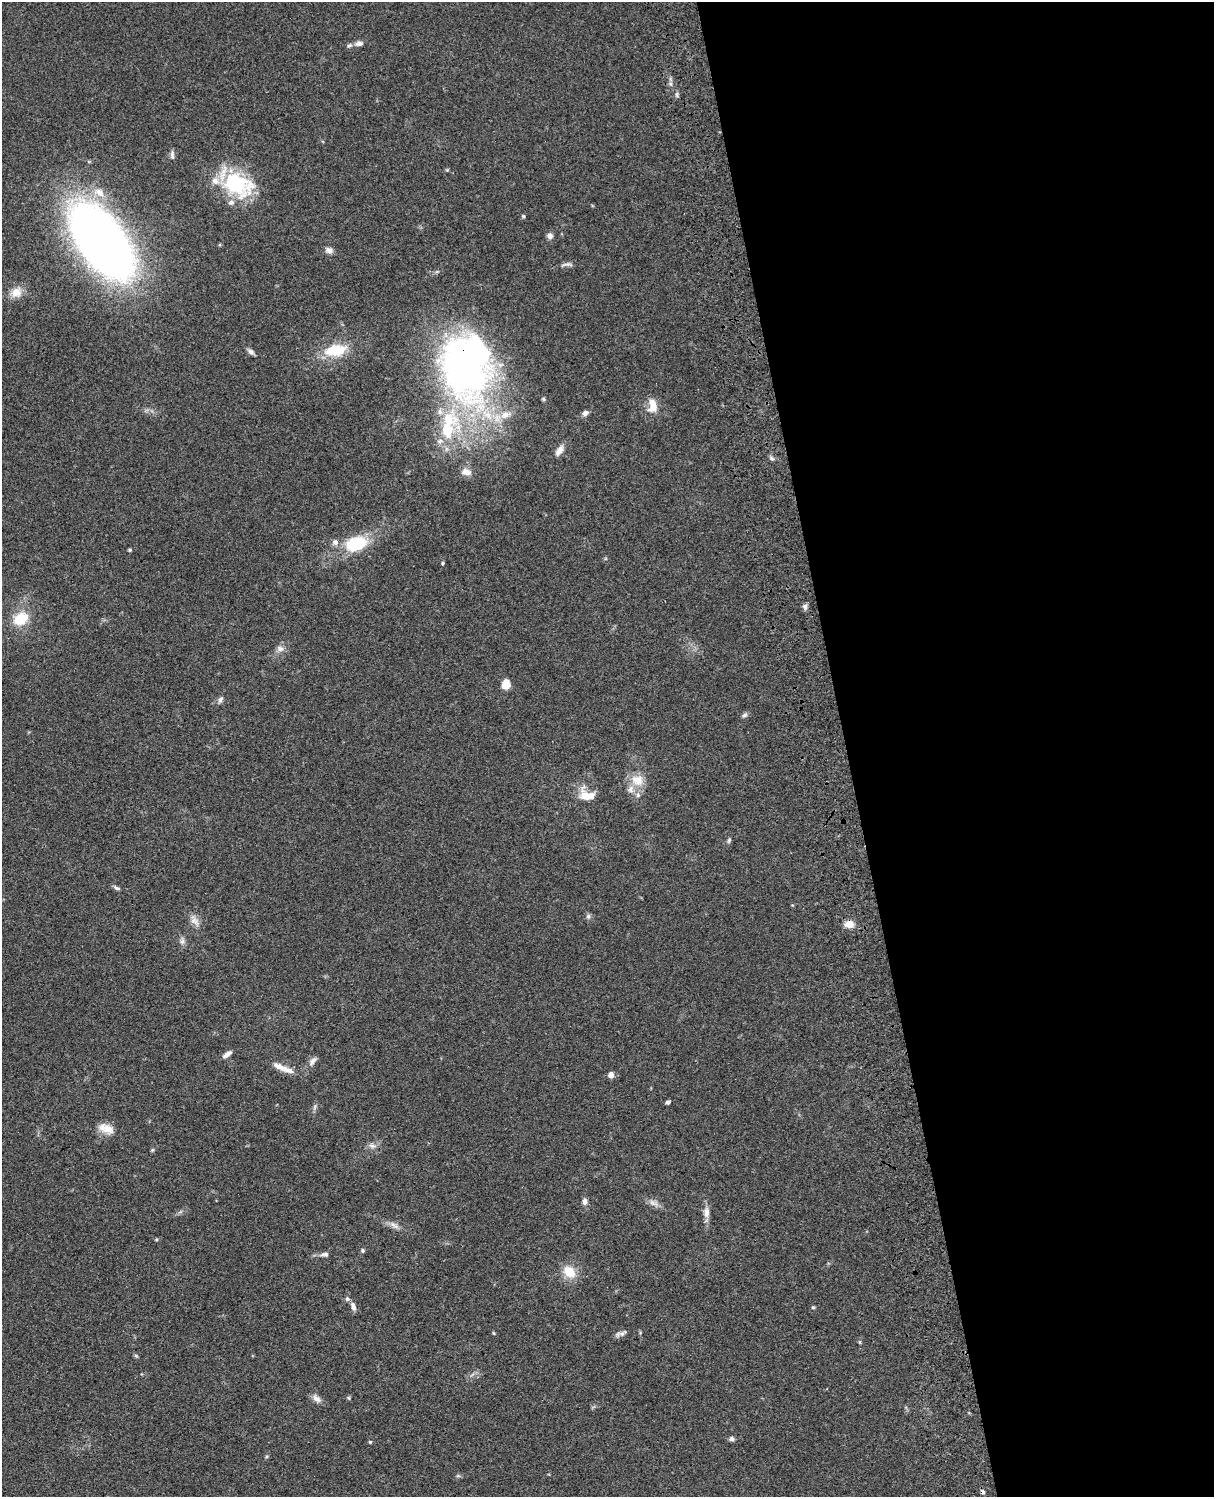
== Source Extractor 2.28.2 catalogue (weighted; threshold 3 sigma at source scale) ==
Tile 8 of 4 x 3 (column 4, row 2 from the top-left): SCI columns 3759-4970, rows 1773-3267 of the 5088 x 4926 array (HDU 1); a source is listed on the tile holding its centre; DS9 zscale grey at full resolution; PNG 1216 x 1499 px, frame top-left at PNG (2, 2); no overlay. Shown black and unused: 30% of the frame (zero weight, under 3 of 4 exposures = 6% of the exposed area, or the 3 px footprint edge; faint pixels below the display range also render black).
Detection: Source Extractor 2.28.2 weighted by HDU 2 'WHT'; one run over the whole footprint, this tile lists its part. Background 0.0871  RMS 0.0061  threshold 0.0272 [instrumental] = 3 sigma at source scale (4.5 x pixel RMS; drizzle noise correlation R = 1.50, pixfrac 1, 0.05/0.05 arcsec/px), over >= 5 px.
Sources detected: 77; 1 inside a brighter object's white glare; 1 cosmic-ray / hot-pixel residue — not listed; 9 inside a brighter listed object's ellipse — not listed separately; the other 66 listed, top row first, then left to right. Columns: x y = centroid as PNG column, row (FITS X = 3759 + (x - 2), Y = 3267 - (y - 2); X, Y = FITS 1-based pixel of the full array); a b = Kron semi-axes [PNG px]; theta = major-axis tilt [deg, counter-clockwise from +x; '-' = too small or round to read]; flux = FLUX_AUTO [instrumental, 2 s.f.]
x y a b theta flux
359 43 13 7 8 3.1
677 95 8 4 -89 1.1
172 155 13 5 -89 1.6
238 184 42 28 -24 45
99 192 18 11 -32 8.3
523 216 4 4 - 1
550 236 8 7 - 2.5
102 241 55 28 -54 690
329 250 9 8 - 2.6
567 264 16 5 4 2.2
16 292 17 13 28 7.1
335 350 29 15 9 20
251 352 10 5 -38 1.9
463 367 87 55 -67 260
543 399 5 5 - 0.82
652 405 19 11 -88 7.8
585 413 8 6 28 2.1
559 451 16 8 55 3.9
772 459 7 5 -52 1.3
466 472 14 9 -10 4.1
356 544 30 18 18 26
130 550 3 3 - 1
442 563 5 3 - 0.7
805 607 8 6 -83 1.9
21 619 14 10 28 18
280 649 10 7 -23 2.7
506 684 10 7 81 7.7
220 700 9 5 59 1.8
744 715 8 5 27 1.4
637 780 17 15 -21 9.9
587 795 24 15 -15 10
729 840 7 5 72 1
117 888 9 4 -25 1.4
588 916 7 5 70 1.3
195 921 18 9 -57 4.5
849 924 10 8 -7 6
182 941 11 6 -84 2.2
227 1054 12 5 37 3
312 1061 15 7 54 2.8
281 1067 24 8 -25 6.6
611 1075 5 5 - 4.5
668 1102 5 4 - 1.3
315 1107 9 4 81 1.3
106 1129 21 11 -21 7.4
372 1146 10 7 -11 2.5
152 1150 5 5 - 0.75
585 1201 9 6 -88 2.3
653 1203 17 7 -25 3.4
706 1212 14 8 -87 4.2
393 1224 10 7 -48 2.6
363 1251 5 5 - 1
324 1254 12 6 2 2.2
569 1272 14 11 -43 12
347 1299 7 6 - 1.4
353 1306 11 6 -71 2.6
813 1307 5 4 - 0.73
493 1333 5 3 - 0.58
622 1333 14 6 22 2.3
860 1342 5 4 - 0.74
136 1356 6 4 -43 0.78
316 1398 13 8 -40 3.2
349 1398 5 4 - 0.75
732 1439 6 5 - 2
370 1442 4 4 - 0.75
266 1456 6 4 45 0.72
458 1476 6 4 -18 0.83
Overlapping masked pixels (flux is a lower limit): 1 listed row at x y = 463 367